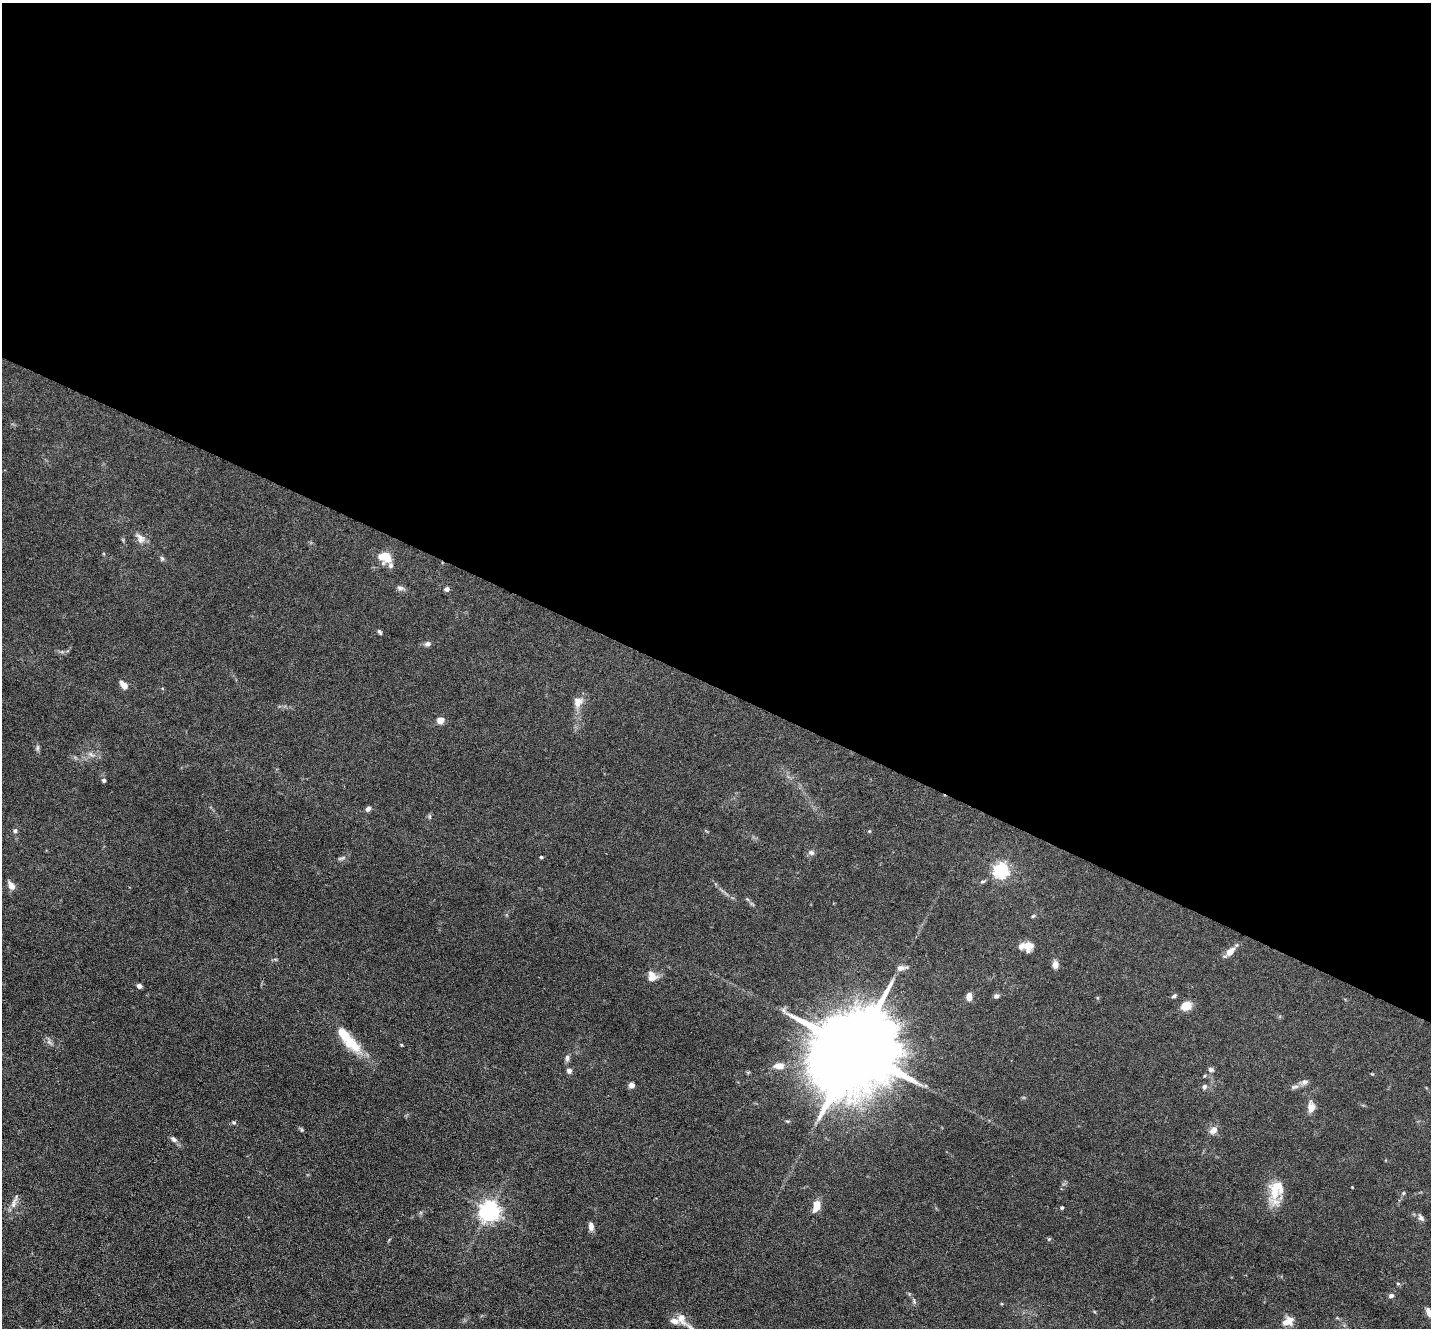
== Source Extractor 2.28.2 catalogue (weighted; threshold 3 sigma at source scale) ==
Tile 3 of 4 x 4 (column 3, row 1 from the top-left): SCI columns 2859-4287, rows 4122-5447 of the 5716 x 5726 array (HDU 1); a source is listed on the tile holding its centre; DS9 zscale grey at full resolution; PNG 1433 x 1330 px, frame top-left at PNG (2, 3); no overlay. Shown black and unused: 52% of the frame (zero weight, under 3 of 6 exposures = <1% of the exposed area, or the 3 px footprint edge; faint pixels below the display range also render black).
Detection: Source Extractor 2.28.2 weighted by HDU 2 'WHT'; one run over the whole footprint, this tile lists its part. Background 0.0632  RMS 0.0045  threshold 0.0185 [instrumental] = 3 sigma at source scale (4.09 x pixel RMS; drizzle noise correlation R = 1.36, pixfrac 0.8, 0.05/0.05 arcsec/px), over >= 5 px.
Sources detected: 72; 7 inside a brighter listed object's ellipse — not listed separately; the other 65 listed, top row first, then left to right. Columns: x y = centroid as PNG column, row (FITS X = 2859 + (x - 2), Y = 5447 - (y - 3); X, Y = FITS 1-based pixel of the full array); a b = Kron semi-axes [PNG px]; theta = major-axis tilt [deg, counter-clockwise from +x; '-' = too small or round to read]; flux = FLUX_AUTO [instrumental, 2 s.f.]
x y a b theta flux
140 538 17 10 -51 2.9
384 557 15 10 -19 8.9
162 559 7 5 -73 0.78
400 588 9 6 -6 1.3
447 589 6 6 - 1.1
380 632 7 4 -53 0.65
427 644 7 6 - 1.5
124 685 9 6 -47 3.3
578 702 16 12 55 3.8
440 720 9 7 26 2.4
37 748 7 4 89 0.79
91 754 11 6 -34 1.7
104 780 5 4 - 1.1
368 809 6 5 - 1.3
429 816 6 4 -72 0.57
15 831 7 5 75 0.88
869 831 5 4 - 0.42
811 853 8 7 - 1.3
541 857 4 3 - 0.54
342 858 11 4 20 1
1001 870 6 6 - 110
11 886 10 6 -58 3
1033 916 6 4 44 0.55
1027 945 11 10 - 5.1
1230 952 14 7 47 3.5
1055 964 8 6 -88 2.9
900 968 12 7 8 2
652 976 13 11 -53 4
139 986 4 4 - 1.8
996 996 7 6 - 1.2
1174 996 7 5 29 0.78
969 997 7 5 88 4
1186 1006 9 7 25 7.5
351 1042 34 15 -48 12
401 1045 5 3 - 0.39
855 1050 30 18 56 9000
567 1058 10 6 89 1.2
779 1066 11 7 0 4
1211 1069 8 5 -34 0.97
569 1071 7 6 - 1.3
1304 1082 10 8 31 1.6
632 1085 6 5 - 2.2
1204 1087 7 6 - 0.95
1295 1087 13 5 10 1.4
1311 1107 12 8 -90 3.5
787 1121 6 3 -17 0.49
234 1122 6 5 - 0.63
302 1130 5 5 - 0.56
1213 1130 9 7 49 2.8
174 1139 10 6 -37 1.3
1275 1188 30 16 72 11
1403 1193 5 4 - 0.47
14 1202 23 5 68 2.4
816 1206 14 8 70 4.6
1062 1207 4 4 - 0.58
489 1211 7 7 - 240
1421 1218 10 6 -52 1.4
591 1226 9 6 -83 2.3
1049 1239 5 5 - 0.51
1398 1283 5 3 - 0.49
1391 1296 6 5 - 1.3
914 1301 7 3 -89 0.7
1428 1312 11 6 -69 2.1
681 1318 15 9 -63 3.9
1289 1320 11 9 -61 3.7
Isophote crosses this tile's border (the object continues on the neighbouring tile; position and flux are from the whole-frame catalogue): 1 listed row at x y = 1428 1312